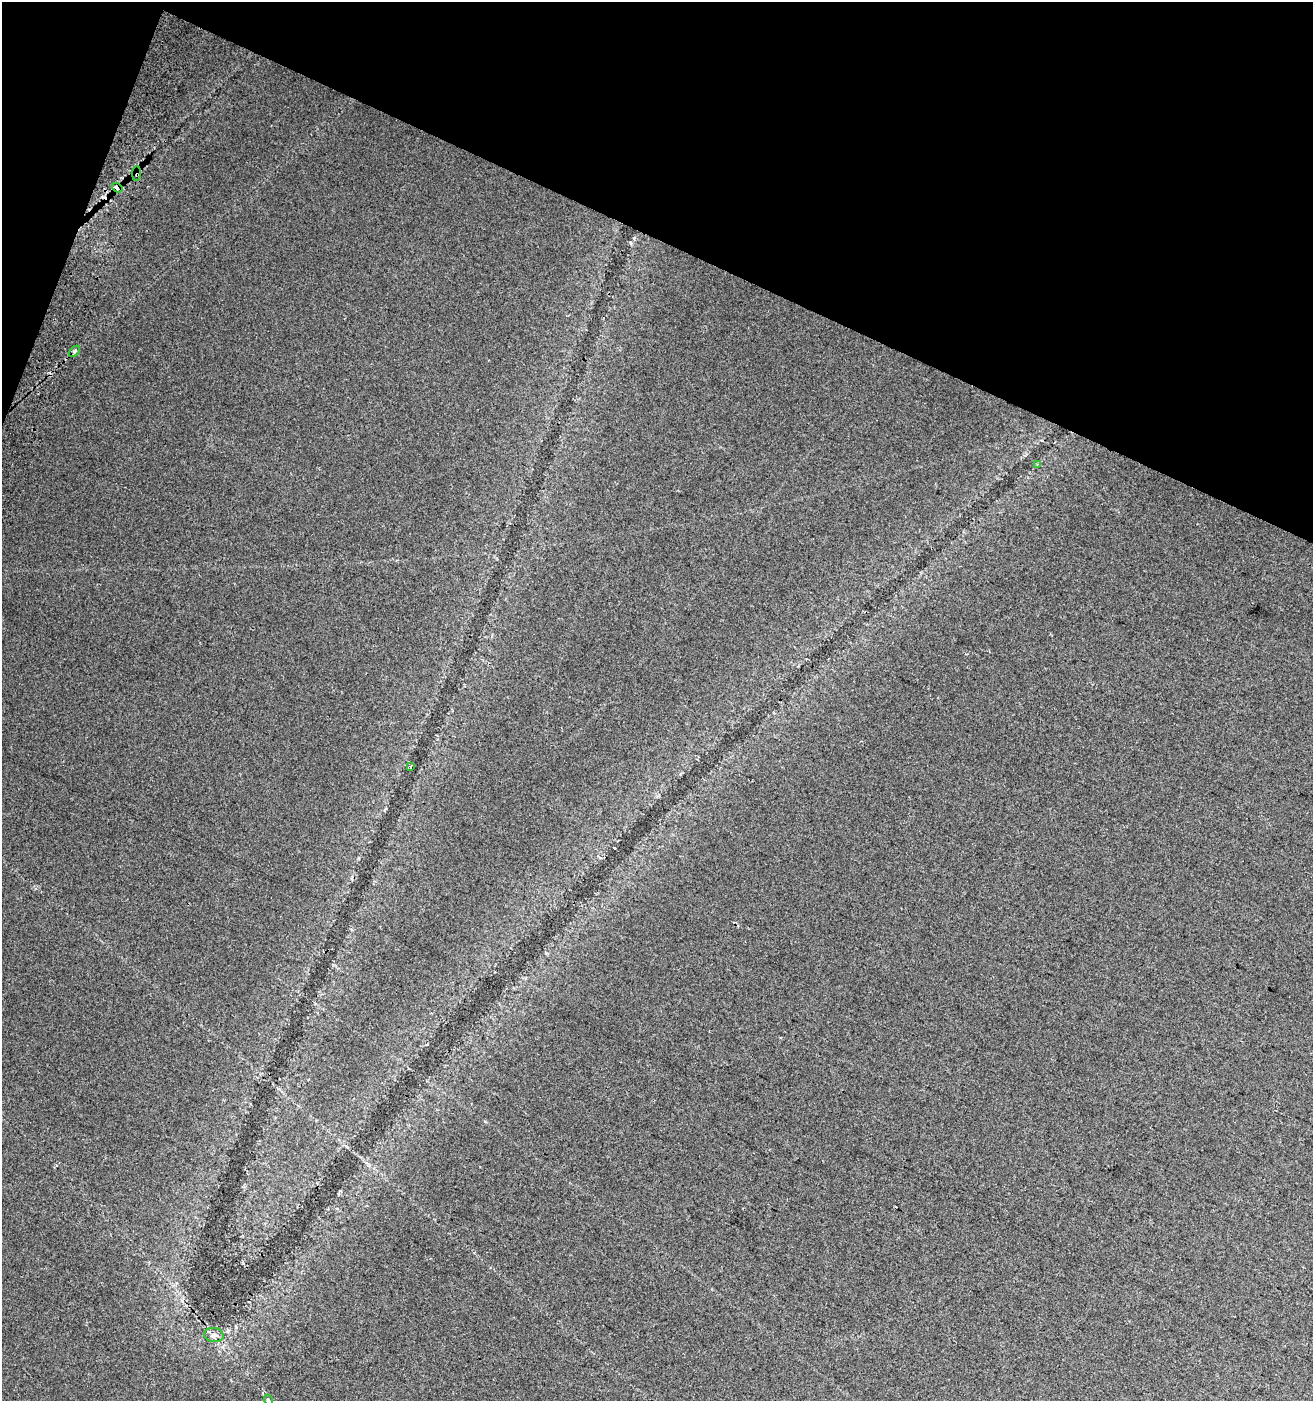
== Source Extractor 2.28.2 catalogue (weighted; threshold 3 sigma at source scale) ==
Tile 2 of 4 x 4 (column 2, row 1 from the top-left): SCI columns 1624-2934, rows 4214-5612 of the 5803 x 5637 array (HDU 1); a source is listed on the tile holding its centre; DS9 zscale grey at full resolution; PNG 1315 x 1403 px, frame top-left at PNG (2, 2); each listed source drawn as its Kron ellipse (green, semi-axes under 4 px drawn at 4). Shown black and unused: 19% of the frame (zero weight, under 2 of 3 exposures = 3% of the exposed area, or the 3 px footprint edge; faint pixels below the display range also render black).
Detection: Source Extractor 2.28.2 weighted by HDU 2 'WHT'; one run over the whole footprint, this tile lists its part. Background 0.0584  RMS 0.012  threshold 0.056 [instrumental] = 3 sigma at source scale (4.5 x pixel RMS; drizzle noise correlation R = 1.50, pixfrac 1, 0.0396/0.0396 arcsec/px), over >= 5 px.
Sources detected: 9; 2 cosmic-ray / hot-pixel residue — neither listed nor drawn; the other 7 listed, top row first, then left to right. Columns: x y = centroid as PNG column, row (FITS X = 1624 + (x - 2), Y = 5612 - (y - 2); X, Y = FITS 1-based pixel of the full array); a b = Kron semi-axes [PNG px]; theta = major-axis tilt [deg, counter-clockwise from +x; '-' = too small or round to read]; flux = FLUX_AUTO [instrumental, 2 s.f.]
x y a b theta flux
137 174 7 3 86 2.2
117 188 6 3 -36 9.2
75 351 6 4 42 2.2
1037 464 3 3 - 1.8
411 766 3 3 - 1.9
214 1335 10 7 -9 5.4
268 1400 5 3 - 1.3
Overlapping masked pixels (flux is a lower limit): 2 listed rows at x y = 137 174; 117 188
Isophote crosses this tile's border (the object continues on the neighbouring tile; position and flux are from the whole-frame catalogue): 1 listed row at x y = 268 1400